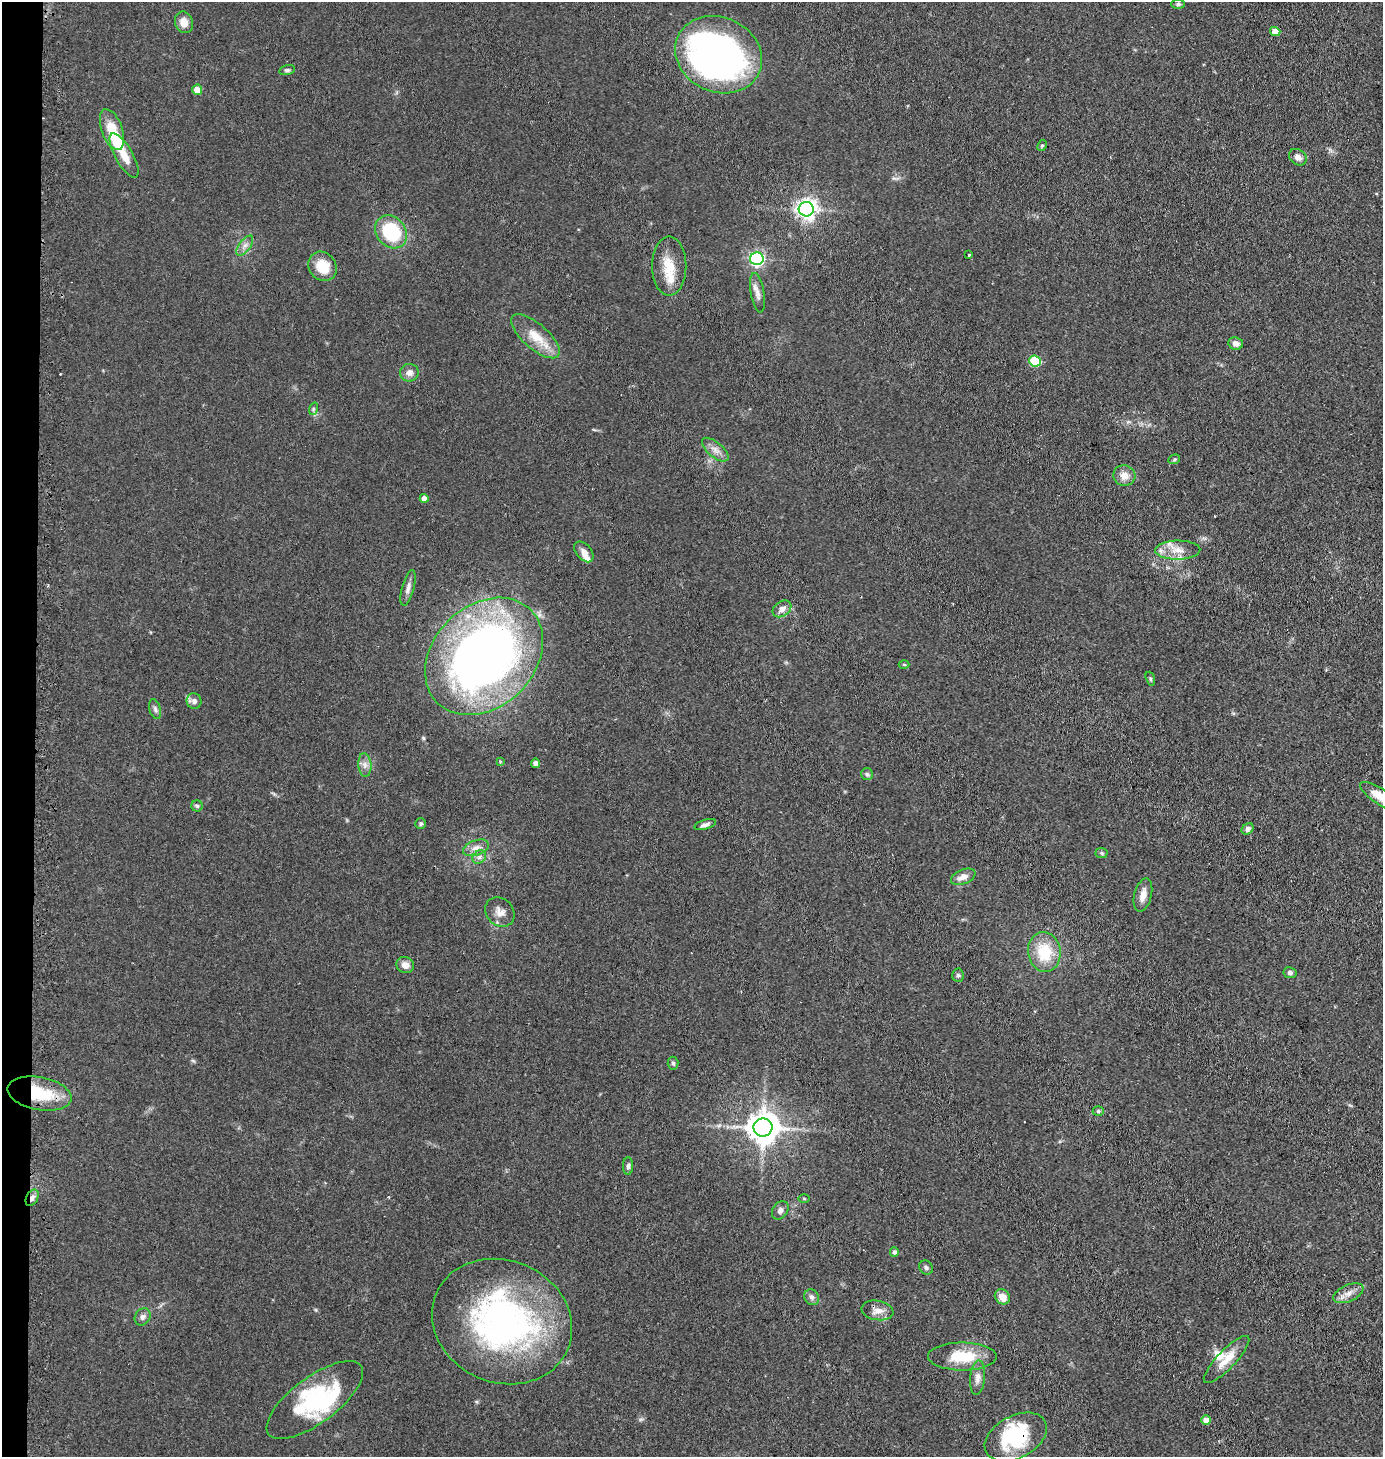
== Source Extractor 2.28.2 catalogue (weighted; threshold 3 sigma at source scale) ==
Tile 4 of 3 x 3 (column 1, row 2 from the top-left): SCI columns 128-1508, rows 1474-2928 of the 4441 x 4403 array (HDU 1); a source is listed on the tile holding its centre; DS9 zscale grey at full resolution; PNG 1385 x 1459 px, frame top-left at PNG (2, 2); each listed source drawn as its Kron ellipse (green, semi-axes under 4 px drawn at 4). Shown black and unused: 2% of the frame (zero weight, under 2 of 3 exposures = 4% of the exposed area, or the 3 px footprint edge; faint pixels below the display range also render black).
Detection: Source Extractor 2.28.2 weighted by HDU 2 'WHT'; one run over the whole footprint, this tile lists its part. Background 0.106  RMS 0.0076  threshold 0.0341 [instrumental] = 3 sigma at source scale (4.5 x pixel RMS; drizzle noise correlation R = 1.50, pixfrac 1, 0.05/0.05 arcsec/px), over >= 5 px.
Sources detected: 87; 4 inside a brighter object's white glare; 1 cosmic-ray / hot-pixel residue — neither listed nor drawn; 5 inside a brighter listed object's ellipse — not listed separately; the other 77 listed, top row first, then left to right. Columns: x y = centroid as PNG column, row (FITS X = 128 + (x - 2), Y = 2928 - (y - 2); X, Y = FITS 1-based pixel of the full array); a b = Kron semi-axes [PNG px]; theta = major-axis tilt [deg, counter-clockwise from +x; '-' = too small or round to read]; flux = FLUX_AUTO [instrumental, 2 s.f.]
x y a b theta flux
1178 4 6 5 - 1.5
184 22 11 9 -72 6.5
1275 32 5 4 - 9.4
719 55 45 37 -25 330
287 70 8 5 13 1.7
197 90 5 5 - 8.8
112 129 21 10 -70 21
1042 145 6 4 62 1.2
124 155 25 8 -61 12
1298 157 9 7 -37 4.5
806 209 7 7 - 430
391 232 18 14 -51 54
245 246 12 5 53 3.5
969 255 3 3 - 1.1
757 259 6 6 - 190
322 266 15 13 -52 18
669 266 30 17 90 19
757 293 20 7 -80 4.7
535 336 30 12 -41 16
1236 343 7 6 - 3.9
1035 361 6 5 - 41
409 373 9 8 - 4.4
313 409 6 4 72 1.2
715 450 16 7 -40 5.1
1174 459 6 4 21 1.1
1124 476 11 10 - 7.1
424 498 4 4 - 4.3
1178 550 23 9 1 10
584 552 12 7 -49 4.7
408 588 18 6 75 4.1
782 609 10 7 35 5
484 656 66 50 44 520
904 665 5 3 - 0.84
1150 679 7 4 -72 1.2
194 701 7 7 - 3.2
155 709 10 5 -75 2.2
500 761 3 3 - 0.74
536 763 4 4 - 3.9
365 765 12 6 -85 3.8
867 774 6 6 - 1.6
1380 796 23 7 -33 12
197 806 5 5 - 1.5
421 824 5 5 - 1.5
705 825 11 4 16 2.6
1248 829 6 5 - 2.7
476 848 13 7 19 5.2
1101 853 6 5 - 1.2
479 857 7 6 - 2.5
963 877 13 7 22 5.9
1143 895 17 8 75 6.7
500 912 16 13 -45 6.6
1044 952 20 16 -81 27
405 965 9 8 - 5.1
1290 973 6 5 - 2.1
958 975 7 5 -87 1.5
673 1063 6 5 - 1.4
39 1094 32 16 -11 35
1098 1111 5 5 - 1.1
763 1127 9 9 - 1300
628 1166 8 5 88 1.9
32 1198 9 6 64 3.1
804 1198 5 3 - 0.79
780 1210 10 7 55 3
894 1252 5 4 - 2
926 1268 7 6 - 2
1348 1293 16 8 24 6.1
812 1297 8 7 - 2.7
1002 1297 8 7 - 7.2
877 1310 16 9 -10 6.7
143 1317 9 7 56 2.8
502 1321 71 61 -23 250
962 1356 34 14 0 26
1226 1360 31 9 46 12
977 1378 17 7 84 5
315 1400 58 23 37 70
1206 1420 5 4 - 9.2
1016 1437 33 21 28 58
Overlapping masked pixels (flux is a lower limit): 3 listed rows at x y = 39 1094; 32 1198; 1016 1437
Isophote crosses this tile's border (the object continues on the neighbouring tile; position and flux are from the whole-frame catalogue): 1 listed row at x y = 1380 796